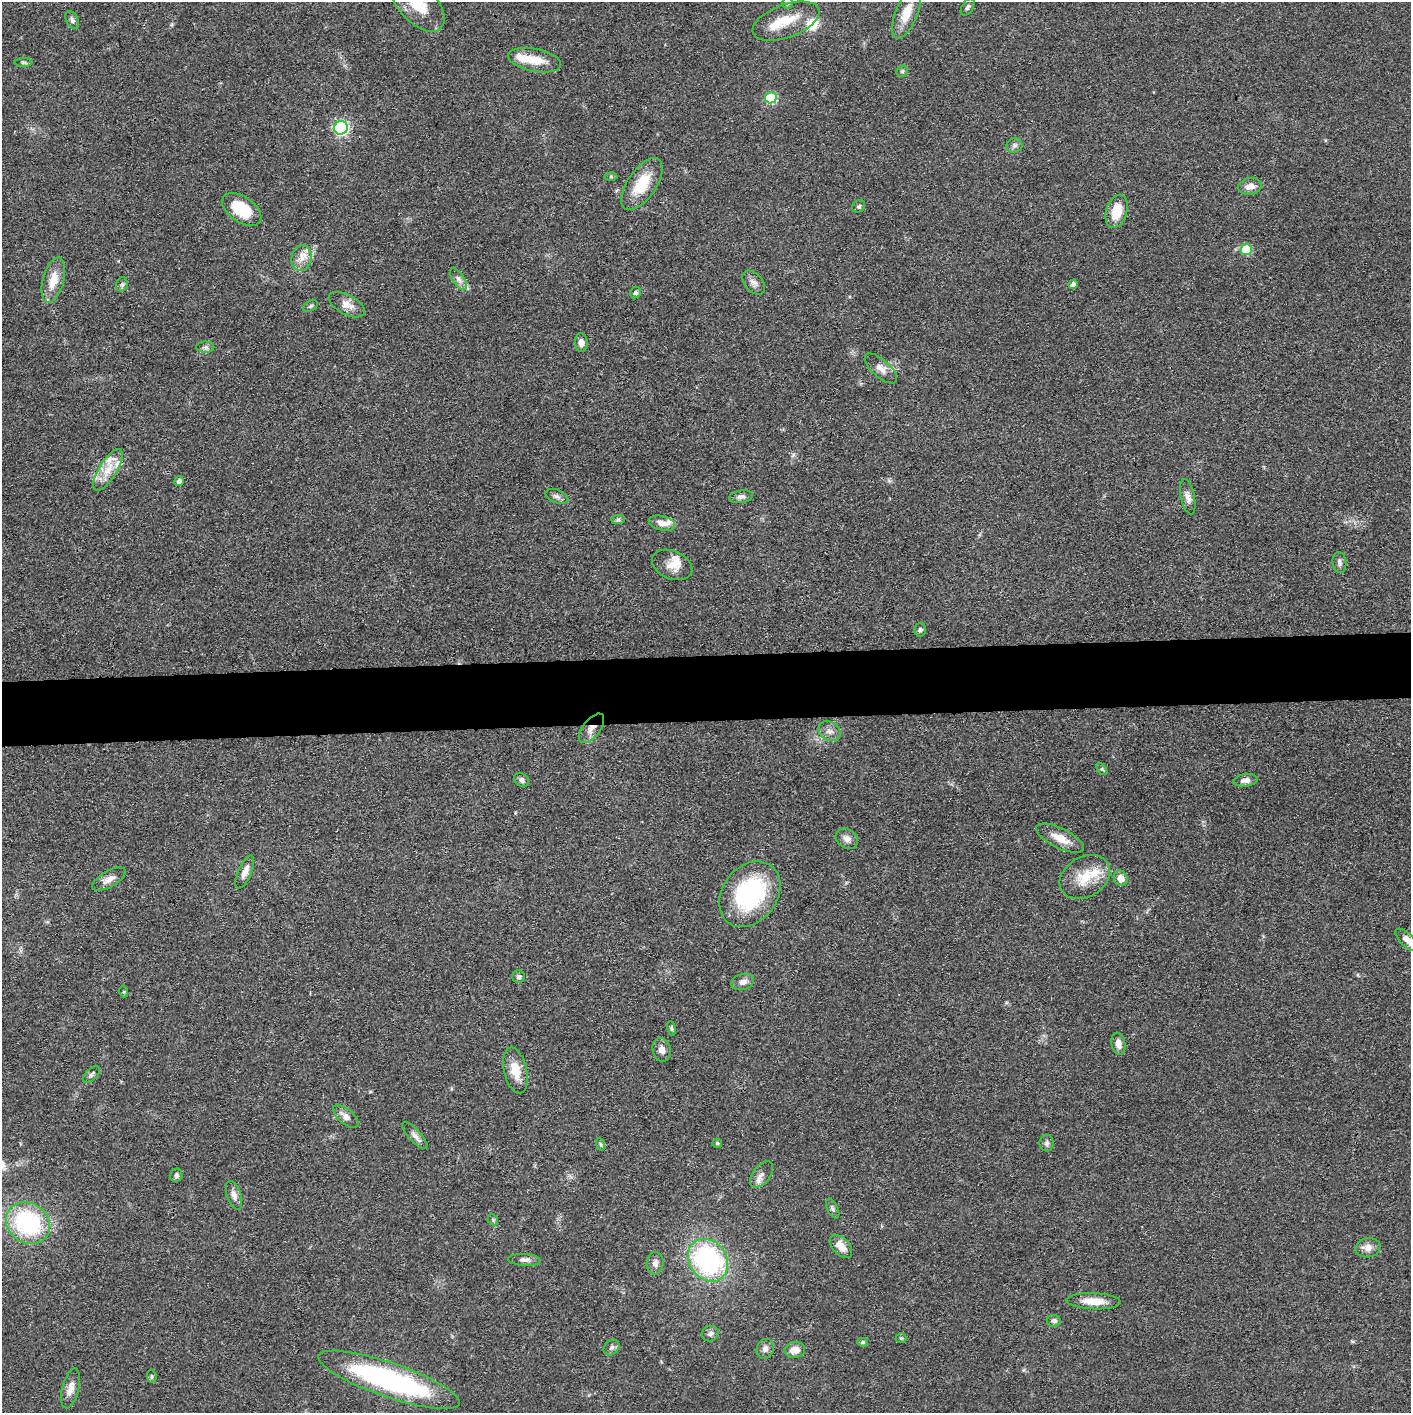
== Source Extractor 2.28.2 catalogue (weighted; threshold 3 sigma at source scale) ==
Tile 5 of 3 x 3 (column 2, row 2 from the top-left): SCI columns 1413-2821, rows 1426-2836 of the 4232 x 4261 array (HDU 1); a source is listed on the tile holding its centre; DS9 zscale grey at full resolution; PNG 1413 x 1415 px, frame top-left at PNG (2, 2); each listed source drawn as its Kron ellipse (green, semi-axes under 4 px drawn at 4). Shown black and unused: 5% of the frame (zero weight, under 3 of 4 exposures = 1% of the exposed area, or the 3 px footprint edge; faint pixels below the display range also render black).
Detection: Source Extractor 2.28.2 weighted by HDU 2 'WHT'; one run over the whole footprint, this tile lists its part. Background 0.0571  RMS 0.0052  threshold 0.0235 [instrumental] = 3 sigma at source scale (4.5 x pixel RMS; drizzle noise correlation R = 1.50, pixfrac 1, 0.05/0.05 arcsec/px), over >= 5 px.
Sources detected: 98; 9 inside a brighter listed object's ellipse — not listed separately; the other 89 listed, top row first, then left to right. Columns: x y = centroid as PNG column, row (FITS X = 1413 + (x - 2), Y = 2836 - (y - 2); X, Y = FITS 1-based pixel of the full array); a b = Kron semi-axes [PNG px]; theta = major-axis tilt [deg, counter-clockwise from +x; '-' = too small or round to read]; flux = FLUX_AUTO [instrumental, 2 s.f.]
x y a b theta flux
788 3 6 5 - 0.97
418 4 34 18 -47 17
968 7 9 5 57 1.4
906 13 27 11 68 9.4
72 20 10 6 -64 1.4
786 21 35 16 20 14
535 60 27 11 -11 10
23 62 9 4 0 0.94
902 71 6 5 - 0.89
771 98 6 5 - 29
341 128 7 6 - 97
1014 145 8 7 - 1.6
611 176 6 4 -1 0.68
642 184 30 14 55 17
1250 186 12 8 9 4.5
859 206 7 6 - 1.1
242 209 22 12 -35 19
1117 211 17 10 74 12
1246 249 6 5 - 19
302 258 13 10 77 4.8
458 279 12 5 -56 2.4
53 280 23 10 76 9.6
754 283 14 8 -47 2.8
122 284 7 5 74 1.2
1073 284 5 4 - 2.3
636 293 6 5 - 1.3
347 305 20 9 -27 4.9
310 306 8 5 27 0.96
581 343 9 6 -87 3
205 347 9 5 0 1.5
881 369 20 9 -41 4.3
108 470 24 9 58 8.8
179 481 5 4 - 2.2
557 496 12 6 -21 2.1
741 497 12 6 9 2
1188 497 18 6 -78 3.1
618 519 7 4 1 1
662 523 13 7 -15 3.9
1339 563 10 7 -85 1.8
672 565 21 14 -23 7.1
920 630 7 6 - 1.2
591 728 17 8 52 4.6
830 731 12 9 -34 3
1102 769 7 4 -53 0.72
522 780 8 6 -34 1.8
1246 780 12 6 7 2.9
1060 838 26 10 -26 8.1
847 839 12 9 -37 3.3
245 872 17 6 67 3.8
1085 877 27 20 30 14
1121 878 8 6 -62 5.4
109 879 18 8 30 4.3
750 894 36 27 52 63
1407 940 14 6 -44 4.2
519 977 6 6 - 1.3
743 982 11 8 16 3
124 992 5 3 - 0.56
671 1028 7 4 -76 0.93
1118 1044 11 7 -80 3.8
662 1050 12 9 -77 3.3
515 1071 23 11 -77 9.4
91 1075 10 5 43 1.4
346 1117 15 7 -39 3.7
415 1135 17 6 -47 2.6
717 1143 5 4 - 0.68
1047 1143 8 7 - 1.6
600 1144 6 4 -70 0.82
762 1174 15 8 53 3.5
176 1175 6 6 - 1.4
234 1195 15 7 -71 3
833 1209 10 5 -63 1.3
493 1220 6 4 -48 0.8
28 1223 23 19 -37 58
841 1246 14 8 -47 5.7
1368 1248 12 9 9 3.8
524 1260 16 6 -4 2.5
708 1260 23 18 -55 88
655 1263 11 8 84 2.6
1094 1301 27 8 -2 9
1054 1321 7 5 -8 1.7
710 1334 9 7 16 1.8
901 1338 5 5 - 0.76
863 1342 5 4 - 0.77
612 1347 9 7 45 1.8
765 1349 10 8 64 2.4
795 1350 10 8 6 5.5
152 1376 6 4 -83 0.9
389 1380 74 17 -19 100
71 1388 20 8 75 4.9
Overlapping masked pixels (flux is a lower limit): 1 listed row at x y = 591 728
Isophote crosses this tile's border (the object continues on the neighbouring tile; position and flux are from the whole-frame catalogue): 2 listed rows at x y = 418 4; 1407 940